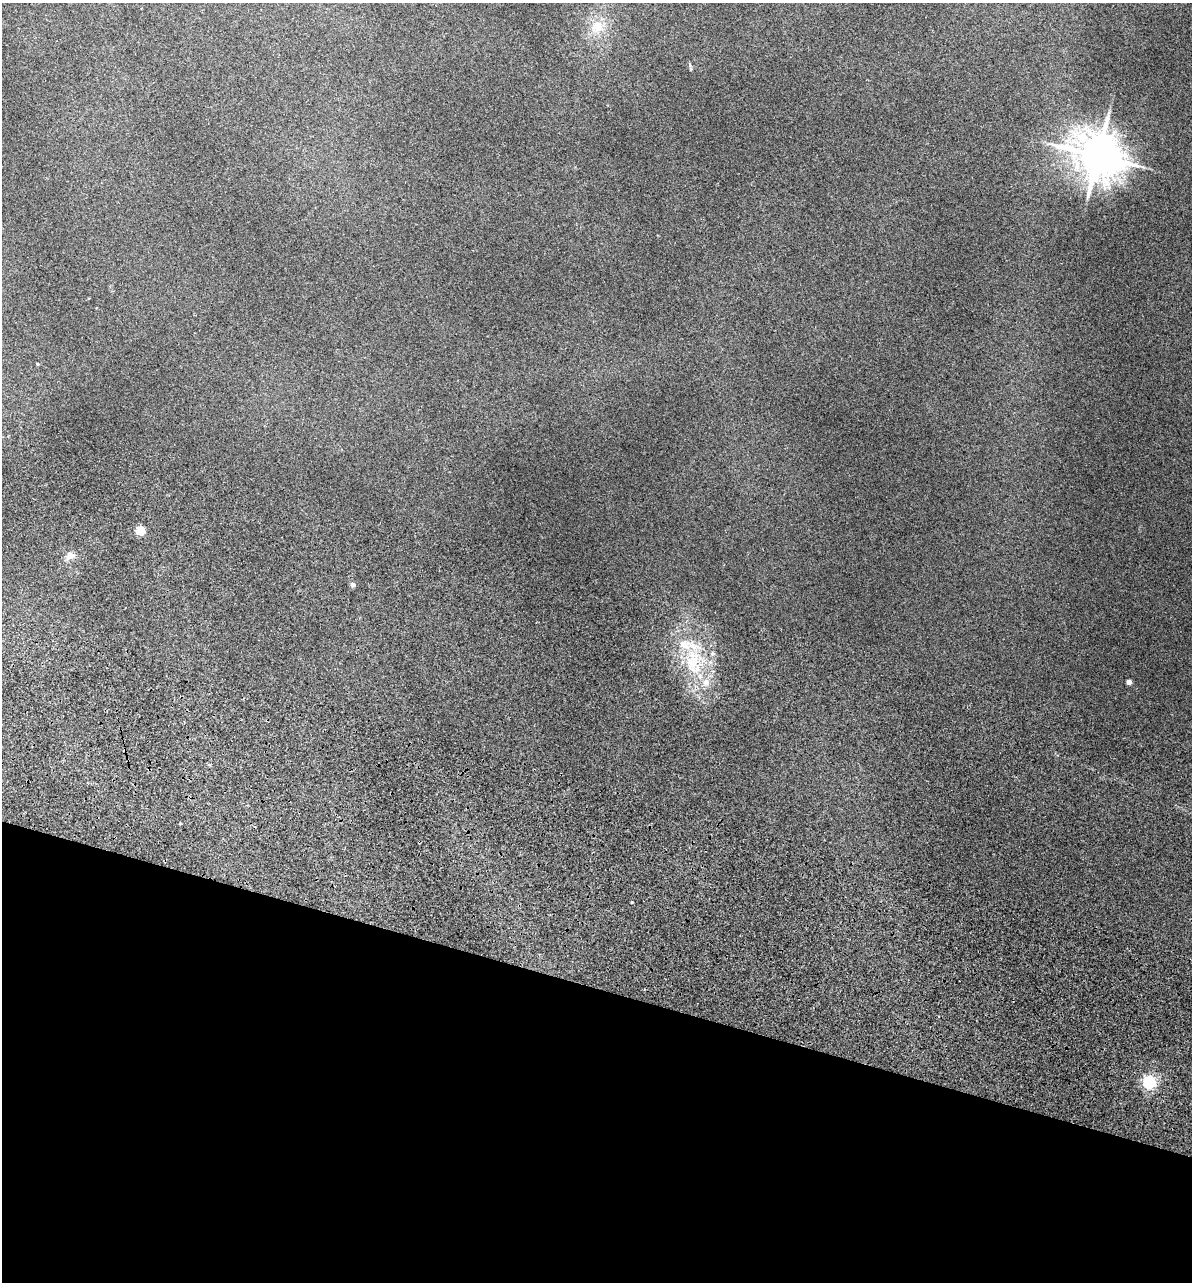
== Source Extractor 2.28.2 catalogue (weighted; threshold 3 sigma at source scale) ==
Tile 15 of 4 x 4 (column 3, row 4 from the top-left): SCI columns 2619-3808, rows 393-1672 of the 5355 x 5900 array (HDU 1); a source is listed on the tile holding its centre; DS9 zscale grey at full resolution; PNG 1194 x 1284 px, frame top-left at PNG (2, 3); no overlay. Shown black and unused: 23% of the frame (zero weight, under 3 of 5 exposures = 17% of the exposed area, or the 3 px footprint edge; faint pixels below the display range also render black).
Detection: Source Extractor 2.28.2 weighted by HDU 2 'WHT'; one run over the whole footprint, this tile lists its part. Background 0.18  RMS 0.009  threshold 0.0403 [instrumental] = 3 sigma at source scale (4.5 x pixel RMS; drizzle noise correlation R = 1.50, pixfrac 1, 0.05/0.05 arcsec/px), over >= 5 px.
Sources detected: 12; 2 inside a brighter listed object's ellipse — not listed separately; the other 10 listed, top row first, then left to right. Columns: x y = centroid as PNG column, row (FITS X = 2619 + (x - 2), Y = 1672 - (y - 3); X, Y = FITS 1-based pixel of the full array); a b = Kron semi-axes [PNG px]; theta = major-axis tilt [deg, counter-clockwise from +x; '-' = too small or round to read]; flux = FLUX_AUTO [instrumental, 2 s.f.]
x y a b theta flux
598 26 17 13 -66 14
690 69 6 4 71 0.96
1098 156 13 11 -24 3400
38 364 4 3 - 0.66
140 530 5 5 - 37
70 556 11 9 12 5.1
353 584 5 4 - 3.5
693 664 32 20 -81 45
1129 682 4 4 - 6.1
1149 1082 6 5 - 160
Unlisted compact peaks at least as high as the median listed source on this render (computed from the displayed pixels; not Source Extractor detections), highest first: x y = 632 902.